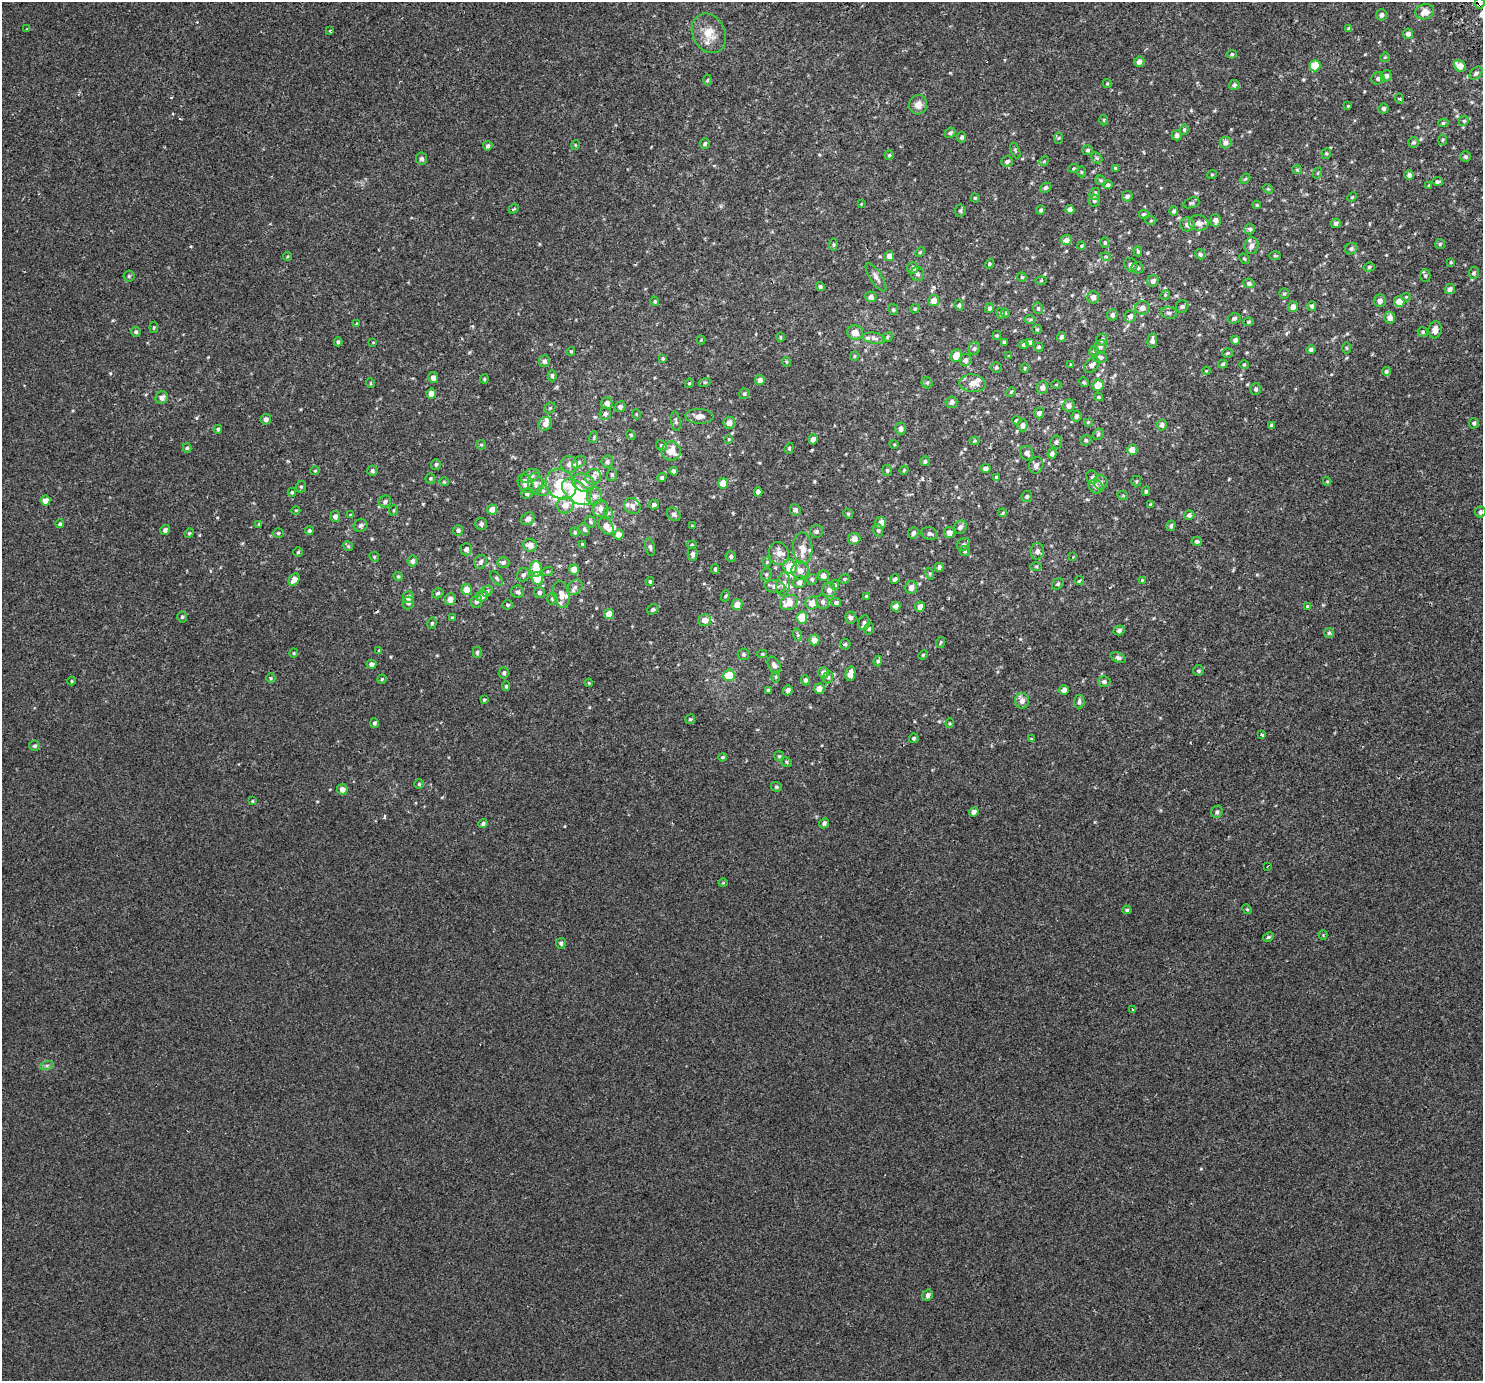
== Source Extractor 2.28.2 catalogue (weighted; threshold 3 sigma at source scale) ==
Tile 10 of 4 x 4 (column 2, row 3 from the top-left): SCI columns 1542-3022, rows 1569-2947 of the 6034 x 5956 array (HDU 1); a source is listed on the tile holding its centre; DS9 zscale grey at full resolution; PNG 1485 x 1383 px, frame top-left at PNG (2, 2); each listed source drawn as its Kron ellipse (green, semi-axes under 4 px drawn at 4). Shown black and unused: <1% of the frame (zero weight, under 2 of 3 exposures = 3% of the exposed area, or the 3 px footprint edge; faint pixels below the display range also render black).
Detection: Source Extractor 2.28.2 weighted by HDU 2 'WHT'; one run over the whole footprint, this tile lists its part. Background -2.08e-05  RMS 0.0026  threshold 0.0119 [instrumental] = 3 sigma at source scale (4.5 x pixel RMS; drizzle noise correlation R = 1.50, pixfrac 1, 0.0396/0.0396 arcsec/px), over >= 5 px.
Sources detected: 498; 1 inside a brighter object's white glare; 3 cosmic-ray / hot-pixel residue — neither listed nor drawn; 20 inside a brighter listed object's ellipse — not listed separately; the other 474 listed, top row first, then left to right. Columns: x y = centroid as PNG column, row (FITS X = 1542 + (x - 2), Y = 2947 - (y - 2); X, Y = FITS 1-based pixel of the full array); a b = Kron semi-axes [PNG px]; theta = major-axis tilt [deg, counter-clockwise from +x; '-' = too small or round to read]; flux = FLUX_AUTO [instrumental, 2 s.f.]
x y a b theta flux
1479 3 6 5 - 1.2
1425 12 9 7 16 2.1
1381 15 5 5 - 0.72
1349 28 4 3 - 0.52
27 29 4 3 - 0.3
330 31 4 3 - 0.55
709 33 20 16 -63 4.6
1408 34 5 5 - 0.9
1232 54 5 4 - 0.35
1385 57 5 4 - 0.25
1139 62 5 5 - 1.1
1315 66 5 5 - 7.4
1460 66 6 5 - 3.5
1476 73 7 5 45 0.58
1386 76 5 5 - 0.89
1378 78 6 6 - 0.62
707 80 5 3 - 0.25
1107 83 4 4 - 0.25
1234 85 5 5 - 0.66
1400 99 5 3 - 0.22
918 105 10 9 - 1.8
1348 106 4 3 - 0.2
1384 109 5 5 - 0.6
1104 120 5 3 - 0.24
1464 121 5 4 - 0.36
1443 123 5 4 - 0.32
1184 130 5 4 - 0.41
950 133 6 4 40 0.54
1177 135 5 5 - 0.85
962 137 5 4 - 0.53
1059 138 6 4 88 0.25
1442 140 5 3 - 0.27
1225 142 6 6 - 0.96
1413 142 5 5 - 0.49
705 143 5 5 - 0.43
575 145 5 3 - 0.19
488 146 5 4 - 0.5
1088 150 5 5 - 0.36
1015 151 8 3 -69 0.33
1326 153 5 4 - 0.38
889 155 4 4 - 0.34
1466 157 5 5 - 0.48
1097 158 6 4 -44 0.38
421 159 6 5 - 0.65
1007 161 6 5 - 0.57
1044 161 5 4 - 0.27
1073 168 5 3 - 0.25
1115 168 4 4 - 0.29
1297 170 5 4 - 0.3
1081 172 5 3 - 0.25
1318 173 6 3 71 0.25
1212 174 5 3 - 0.19
1409 175 4 4 - 0.85
1245 179 6 4 44 0.29
1101 180 6 4 -21 0.32
1437 182 5 3 - 0.51
1108 185 5 4 - 0.51
1429 185 3 3 - 0.21
1045 188 5 5 - 0.47
1268 189 5 4 - 0.26
1095 194 6 5 - 0.66
1127 196 5 5 - 0.58
1352 197 5 3 - 0.24
975 198 4 4 - 0.28
1094 201 6 6 - 0.51
1191 203 8 5 18 0.42
861 204 4 3 - 0.18
1257 205 4 4 - 0.29
514 209 5 3 - 0.4
1041 210 4 4 - 0.43
1070 210 4 4 - 1.3
960 211 6 5 - 0.42
1174 211 4 4 - 0.5
1144 214 5 3 - 0.31
1215 220 6 5 - 1.1
1151 221 5 3 - 0.25
1199 223 10 8 -15 1.3
1336 223 5 4 - 0.61
1187 224 7 7 - 1.1
1250 229 5 5 - 0.83
1066 240 5 5 - 1.2
1105 242 5 4 - 0.33
1440 244 5 5 - 0.38
833 245 6 4 85 0.32
1081 246 4 3 - 0.25
1252 246 8 7 - 1.1
1351 249 6 5 - 0.52
1138 251 5 4 - 0.3
920 252 5 4 - 0.25
1200 254 5 4 - 0.49
287 256 4 3 - 0.22
889 256 5 5 - 1.3
1275 256 6 4 0 0.27
1106 257 5 3 - 0.22
1244 259 6 3 -45 0.27
1451 262 3 3 - 0.22
989 264 5 4 - 0.39
1131 265 7 6 - 0.73
1369 267 6 4 16 0.37
913 268 5 5 - 1.2
1137 268 6 6 - 0.59
1474 273 6 5 - 0.45
917 274 7 6 - 0.67
129 276 5 5 - 0.42
1425 276 6 5 - 0.44
876 277 16 6 -57 1.2
1022 277 5 4 - 0.27
1041 281 6 4 2 0.23
1153 281 6 5 - 0.72
1249 283 5 4 - 0.7
820 287 4 4 - 0.51
1450 289 5 5 - 0.96
1284 293 5 5 - 0.33
1165 295 5 4 - 0.29
871 297 5 5 - 0.85
1093 297 6 6 - 1.5
1406 297 4 4 - 0.22
934 300 5 5 - 1.9
655 301 5 3 - 0.28
1380 301 6 6 - 1.1
1399 302 5 5 - 3.1
959 305 5 4 - 0.4
1182 306 6 6 - 0.5
1312 306 5 4 - 0.55
1293 307 5 5 - 1.6
989 308 5 4 - 0.53
1038 308 6 4 -79 0.46
1142 308 7 6 - 1.3
915 309 5 4 - 0.31
893 310 5 5 - 0.4
1001 313 5 4 - 0.3
1005 313 4 4 - 0.26
1169 313 8 5 -8 0.6
1112 315 5 5 - 0.57
1130 316 6 5 - 0.94
1234 318 6 5 - 0.53
1390 318 6 5 - 1.4
1030 320 6 4 1 0.27
1248 322 5 4 - 0.29
357 323 4 3 - 0.24
154 327 6 4 82 0.3
1037 329 5 4 - 0.27
1435 330 9 6 79 1.5
136 332 5 4 - 0.44
855 332 8 7 - 2.1
1423 332 5 4 - 0.37
997 335 4 4 - 0.27
780 337 5 3 - 0.23
887 337 6 4 27 0.37
1061 337 4 4 - 0.54
874 338 11 5 -10 0.97
701 340 4 4 - 0.22
1102 340 6 5 - 0.57
1235 340 4 4 - 1.2
1152 341 7 5 86 1
338 342 4 3 - 0.38
373 342 4 2 - 0.16
1004 342 4 3 - 0.46
1030 342 4 4 - 0.67
1024 345 5 4 - 0.49
1039 347 4 4 - 0.38
1100 347 7 6 - 0.69
974 348 6 6 - 0.51
1346 348 5 3 - 0.23
1311 349 5 4 - 0.56
571 351 4 4 - 0.27
1094 351 5 5 - 0.32
1227 353 5 4 - 0.34
854 356 5 4 - 0.28
956 356 6 5 - 3.1
1009 356 4 4 - 0.23
1100 357 7 5 -2 0.6
663 358 4 4 - 0.33
966 360 6 6 - 0.89
544 361 6 5 - 0.85
786 362 5 3 - 0.26
1223 364 5 3 - 0.35
1070 365 4 3 - 0.25
1092 365 9 6 48 0.8
1244 365 5 4 - 0.27
996 367 5 5 - 0.47
1024 368 5 3 - 0.21
1206 371 4 3 - 0.23
1386 371 4 4 - 0.48
552 376 6 4 -88 0.43
433 378 5 5 - 1.1
484 379 4 4 - 0.27
760 380 5 5 - 1.4
705 382 6 3 18 0.3
1084 382 5 4 - 0.3
370 383 5 3 - 0.19
689 383 5 4 - 0.27
927 383 6 5 - 0.46
973 383 13 9 -6 2
1056 385 5 3 - 0.23
1098 385 6 5 - 3
1042 388 6 6 - 1.1
1255 389 6 5 - 0.5
1011 392 5 3 - 0.28
431 394 5 4 - 2.1
744 394 5 5 - 0.42
162 397 6 6 - 1.1
1098 397 4 3 - 0.38
951 402 6 5 - 0.65
607 403 6 5 - 1.3
1069 406 6 6 - 1.2
620 407 5 5 - 0.7
550 408 6 5 - 0.34
1039 413 5 5 - 0.72
605 414 6 5 - 0.71
636 414 5 3 - 0.2
699 416 14 7 -2 1.7
1076 416 5 5 - 0.74
266 419 5 5 - 0.94
1016 420 4 4 - 0.37
676 421 10 5 -79 0.54
1088 422 4 4 - 0.22
729 423 6 5 - 1.7
1474 423 5 5 - 0.49
545 424 7 6 - 1.4
1022 425 6 5 - 1
1162 425 5 5 - 0.66
1271 425 3 3 - 0.46
901 428 6 5 - 1
218 429 4 4 - 0.4
1098 434 6 5 - 0.4
631 435 5 4 - 0.24
594 437 6 3 73 0.28
729 439 4 4 - 0.23
813 439 5 4 - 1.1
1086 440 6 5 - 0.44
975 441 5 4 - 0.26
1056 442 6 6 - 0.62
894 444 4 3 - 0.22
481 445 5 4 - 0.31
661 446 5 5 - 0.48
187 448 5 4 - 0.35
789 448 5 4 - 0.31
1132 450 5 5 - 2.5
671 451 9 9 - 2.9
1027 453 7 6 - 0.79
1052 454 5 4 - 0.88
925 461 5 4 - 0.42
579 462 7 5 38 0.49
607 462 6 5 - 0.54
436 464 5 5 - 0.45
569 464 8 8 - 1.3
1036 465 8 7 - 1
985 468 5 4 - 0.79
887 470 5 5 - 0.41
904 470 4 4 - 0.25
315 471 4 4 - 0.27
372 471 5 5 - 0.46
674 471 4 4 - 0.84
612 475 6 5 - 0.4
530 476 10 6 26 0.98
593 477 8 7 - 1.2
662 477 4 4 - 0.47
996 477 4 3 - 0.51
1092 477 7 6 - 0.48
430 478 5 5 - 0.34
1136 481 5 5 - 0.27
1327 481 4 4 - 0.23
444 482 5 4 - 0.27
1101 482 7 6 - 0.77
525 483 10 7 -58 1.8
583 483 11 9 -21 1.9
723 483 5 5 - 3.4
535 484 10 7 -88 1
561 484 16 14 -44 7.2
1096 486 7 6 - 0.96
301 487 6 5 - 0.4
543 491 6 5 - 0.43
1146 491 5 3 - 0.33
292 492 4 4 - 0.36
577 492 17 10 -39 17
758 492 4 4 - 0.79
527 494 5 5 - 0.61
594 496 9 7 -89 1.1
1123 496 5 3 - 0.21
1027 497 5 5 - 0.48
45 501 5 5 - 1.9
385 502 6 6 - 0.61
565 505 8 8 - 2.2
654 505 5 4 - 0.64
1150 505 4 3 - 0.27
632 506 9 7 -40 0.99
600 508 8 8 - 1.3
492 509 5 5 - 2.7
296 510 4 3 - 0.21
394 510 5 3 - 0.22
795 510 6 5 - 0.63
1480 512 5 5 - 0.59
608 513 6 3 -71 0.28
1003 513 4 3 - 0.26
674 514 7 5 -45 0.68
848 514 5 4 - 0.34
350 515 4 3 - 0.21
1189 515 5 5 - 0.76
335 516 5 5 - 0.91
528 519 7 6 - 1.1
590 522 6 5 - 0.4
881 523 6 5 - 1.7
60 524 4 4 - 0.43
259 524 4 3 - 0.24
481 524 6 6 - 0.72
361 526 7 6 - 0.72
606 526 9 6 -54 1.8
692 526 4 3 - 0.18
1171 526 5 4 - 0.5
960 527 7 6 - 0.82
584 529 6 5 - 0.51
165 530 5 5 - 0.71
458 530 5 5 - 0.57
878 530 6 5 - 0.44
309 531 4 4 - 0.49
817 531 6 6 - 0.61
575 532 5 4 - 0.3
189 533 5 4 - 0.29
278 533 5 4 - 0.37
913 533 6 5 - 0.74
949 533 5 5 - 1.5
618 534 5 5 - 1.4
930 534 8 6 -18 0.58
854 539 6 5 - 1.6
1197 541 5 4 - 0.53
582 544 4 3 - 0.24
530 545 7 6 - 1.8
692 545 5 4 - 0.3
963 545 7 6 - 0.58
348 546 5 4 - 0.32
650 547 9 5 -78 0.54
803 548 16 9 -88 2.4
466 549 6 5 - 0.94
965 551 5 5 - 0.36
1037 551 8 6 87 1.1
298 552 5 5 - 0.33
779 553 11 10 - 1.8
693 554 7 5 88 0.69
731 556 5 5 - 0.53
374 557 5 4 - 0.3
1073 557 3 3 - 0.18
413 561 5 5 - 0.66
481 562 7 6 - 0.67
503 562 6 5 - 0.55
767 562 4 4 - 0.29
1036 566 5 3 - 0.26
790 567 7 6 - 4.3
939 567 4 4 - 0.65
536 569 8 6 -85 2.9
574 569 5 5 - 2.2
715 569 5 3 - 0.32
548 571 5 3 - 0.33
800 571 9 8 - 1.5
766 574 6 5 - 0.47
930 574 6 3 -73 0.28
523 575 7 6 - 0.68
398 576 4 4 - 0.29
823 576 5 5 - 1.1
497 578 8 4 -49 0.43
537 578 6 5 - 5.3
294 579 6 5 - 2
812 579 5 5 - 0.51
845 579 5 4 - 0.27
895 579 5 4 - 0.69
1142 580 4 3 - 0.22
650 581 4 3 - 0.35
1079 581 4 3 - 0.53
799 582 6 5 - 0.9
783 584 11 6 82 1.2
1058 584 6 5 - 0.42
835 585 5 4 - 0.4
775 586 10 6 -9 1.1
575 587 9 6 46 0.86
911 587 6 6 - 1.3
467 590 5 5 - 2.4
829 590 7 6 - 1.3
487 591 6 5 - 0.42
518 592 6 6 - 0.6
539 592 5 5 - 0.59
438 593 6 5 - 0.48
561 594 14 8 -77 1.6
482 596 6 5 - 1.2
725 596 6 3 70 0.3
867 596 4 4 - 0.37
408 597 6 5 - 1.7
450 599 6 5 - 1.5
552 599 6 4 76 0.4
477 601 6 5 - 0.72
789 602 9 7 27 3
823 602 7 6 - 0.75
836 602 5 4 - 0.62
408 603 6 6 - 0.56
812 603 6 6 - 2.2
507 605 5 4 - 0.34
737 605 5 5 - 2.3
896 606 5 4 - 1.3
1307 606 4 4 - 0.4
920 607 5 5 - 1.6
653 609 6 5 - 0.58
609 614 5 5 - 2.7
182 617 5 4 - 0.35
452 618 4 4 - 0.26
802 618 6 5 - 5.7
851 618 6 5 - 0.68
705 620 6 6 - 2.1
864 622 7 5 78 0.62
432 623 6 4 75 0.32
869 629 6 4 75 0.38
1119 630 5 5 - 0.58
1329 633 5 5 - 0.44
798 635 6 4 -71 0.33
814 640 5 5 - 1.9
941 642 5 3 - 0.23
845 644 5 5 - 0.42
379 650 4 4 - 0.22
477 652 6 4 -90 0.46
294 653 4 4 - 0.25
743 654 6 6 - 0.41
762 654 5 4 - 0.34
923 655 5 4 - 0.27
1118 658 8 5 -21 0.61
878 661 5 4 - 0.46
371 664 5 4 - 1
774 665 9 6 -61 0.94
1198 671 5 5 - 0.38
504 673 5 5 - 0.51
823 673 5 5 - 1.1
850 674 7 4 77 2
729 675 6 5 - 6.2
776 677 6 4 90 0.31
828 677 6 5 - 0.49
271 678 5 4 - 0.27
382 679 4 4 - 0.29
805 680 5 4 - 0.74
72 681 4 4 - 0.23
1104 681 6 5 - 0.63
589 683 4 3 - 0.22
506 686 5 4 - 0.38
819 689 5 5 - 1.9
768 690 4 3 - 0.36
788 690 5 4 - 0.93
1064 690 5 4 - 1.3
484 700 4 3 - 1.1
1022 701 8 7 - 1.3
1079 702 7 5 85 0.52
690 719 5 5 - 0.35
374 723 5 4 - 0.47
950 723 5 3 - 0.24
1262 735 3 3 - 0.7
914 738 5 5 - 0.44
1031 739 3 3 - 0.21
35 746 5 5 - 0.47
779 756 5 5 - 0.36
722 757 4 3 - 0.3
786 762 6 4 -32 0.34
419 784 4 4 - 0.31
776 787 6 4 -21 0.34
342 789 5 5 - 1.4
252 801 3 3 - 0.21
974 812 5 4 - 1.2
1217 812 6 5 - 0.51
824 823 5 4 - 0.59
483 824 4 4 - 0.6
1267 866 3 2 - 0.23
723 883 4 3 - 0.18
1247 909 5 4 - 0.25
1127 910 4 4 - 0.37
1323 935 4 4 - 0.23
1268 937 6 4 27 0.36
561 943 5 5 - 0.52
1132 1010 3 3 - 0.73
47 1065 7 4 19 0.5
928 1295 6 5 - 0.9
Overlapping masked pixels (flux is a lower limit): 1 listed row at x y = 1479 3
Isophote crosses this tile's border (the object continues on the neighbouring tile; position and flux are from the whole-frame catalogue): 1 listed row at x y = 1479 3